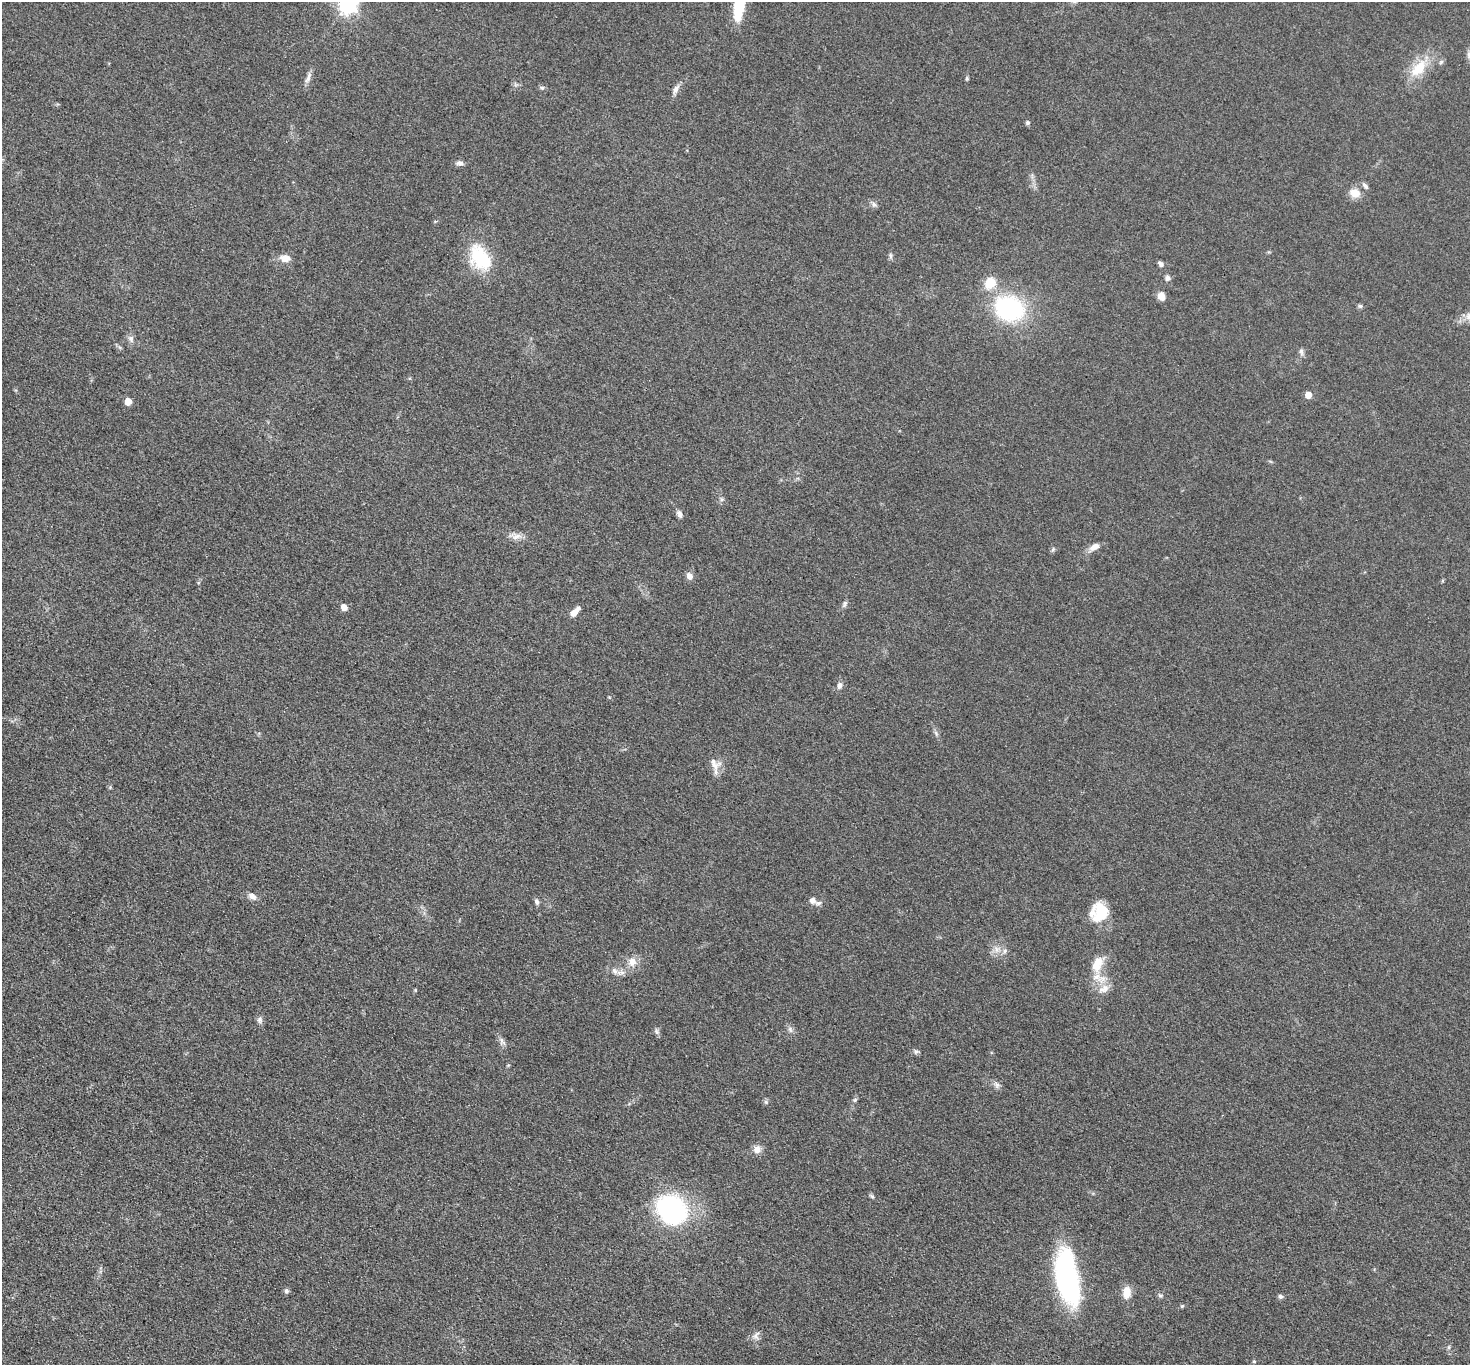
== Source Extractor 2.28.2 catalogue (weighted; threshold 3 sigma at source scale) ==
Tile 7 of 4 x 4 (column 3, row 2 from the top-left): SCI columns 3006-4473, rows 3082-4444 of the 6011 x 6022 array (HDU 1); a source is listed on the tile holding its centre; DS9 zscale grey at full resolution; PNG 1472 x 1367 px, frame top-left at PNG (2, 2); no overlay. Nothing masked; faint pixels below the display range render black.
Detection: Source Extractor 2.28.2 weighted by HDU 2 'WHT'; one run over the whole footprint, this tile lists its part. Background 0.0471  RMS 0.0071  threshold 0.0319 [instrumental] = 3 sigma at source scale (4.5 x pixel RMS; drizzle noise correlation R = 1.50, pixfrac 1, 0.05/0.05 arcsec/px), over >= 5 px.
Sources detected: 71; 1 inside a brighter listed object's ellipse — not listed separately; the other 70 listed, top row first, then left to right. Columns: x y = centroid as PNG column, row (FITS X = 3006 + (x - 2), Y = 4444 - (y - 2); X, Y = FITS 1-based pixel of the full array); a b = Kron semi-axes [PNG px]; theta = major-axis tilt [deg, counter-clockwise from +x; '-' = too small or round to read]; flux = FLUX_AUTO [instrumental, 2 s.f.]
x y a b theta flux
347 4 7 7 - 290
739 6 30 10 82 27
1469 55 11 4 -85 2
1441 62 6 5 - 1.3
1418 68 24 13 48 18
308 77 18 5 69 3.2
967 78 6 4 72 0.83
542 88 6 5 - 1.1
676 89 14 6 62 3.2
1027 123 6 5 - 1.2
460 163 9 6 -2 2.3
1365 186 9 5 -49 1.9
1355 193 14 11 -17 6.9
874 204 8 6 -67 1.8
890 256 8 4 -82 1.3
480 257 36 23 -56 31
285 258 11 8 -4 6.2
1161 264 7 5 -45 2.2
1167 278 6 6 - 2.4
990 283 12 10 54 13
1161 296 9 8 - 4.4
1360 306 7 5 -2 1.2
1009 309 28 22 -18 79
1469 316 13 10 15 5.8
131 339 10 7 -65 2.6
1301 352 10 5 -85 1.9
1308 395 5 5 - 9.2
128 401 5 5 - 9.8
721 499 6 4 -71 1.2
679 514 10 6 -65 2.3
516 536 14 8 21 4.1
1094 547 15 7 31 4.6
1053 549 6 5 - 1.1
690 576 8 6 -49 4.1
845 604 10 5 62 1.7
344 607 5 4 - 6.9
575 612 14 6 46 4.8
839 686 8 6 81 2.6
936 733 7 4 -72 1.3
714 764 17 14 -32 6.6
252 896 10 7 -31 3.5
812 900 6 6 - 3.9
537 902 8 5 -66 1.8
819 903 8 5 15 1.7
1100 912 22 18 87 20
1005 951 7 5 69 1.7
632 961 14 12 82 6.5
1098 962 24 12 67 11
621 972 14 8 10 4.3
1105 988 12 10 -87 5.6
260 1020 9 7 -80 2.1
790 1029 9 6 -73 2.1
656 1032 8 6 -71 1.7
502 1041 13 6 -61 2.6
916 1051 8 7 - 1.6
997 1085 8 7 - 2.2
855 1100 6 5 - 1.1
766 1102 6 5 - 1.2
757 1149 10 10 - 4.3
872 1196 8 4 -44 1.2
671 1210 25 20 -41 140
1067 1278 58 22 -80 110
286 1291 6 6 - 1.6
1127 1293 15 9 84 7.8
1160 1295 6 5 - 1.2
1280 1296 6 6 - 1.5
1182 1306 5 5 - 0.87
756 1335 12 8 65 3.2
1449 1347 6 4 72 0.96
1254 1361 5 4 - 0.74
Isophote crosses this tile's border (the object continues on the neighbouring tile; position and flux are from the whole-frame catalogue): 3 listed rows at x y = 347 4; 739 6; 1469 316